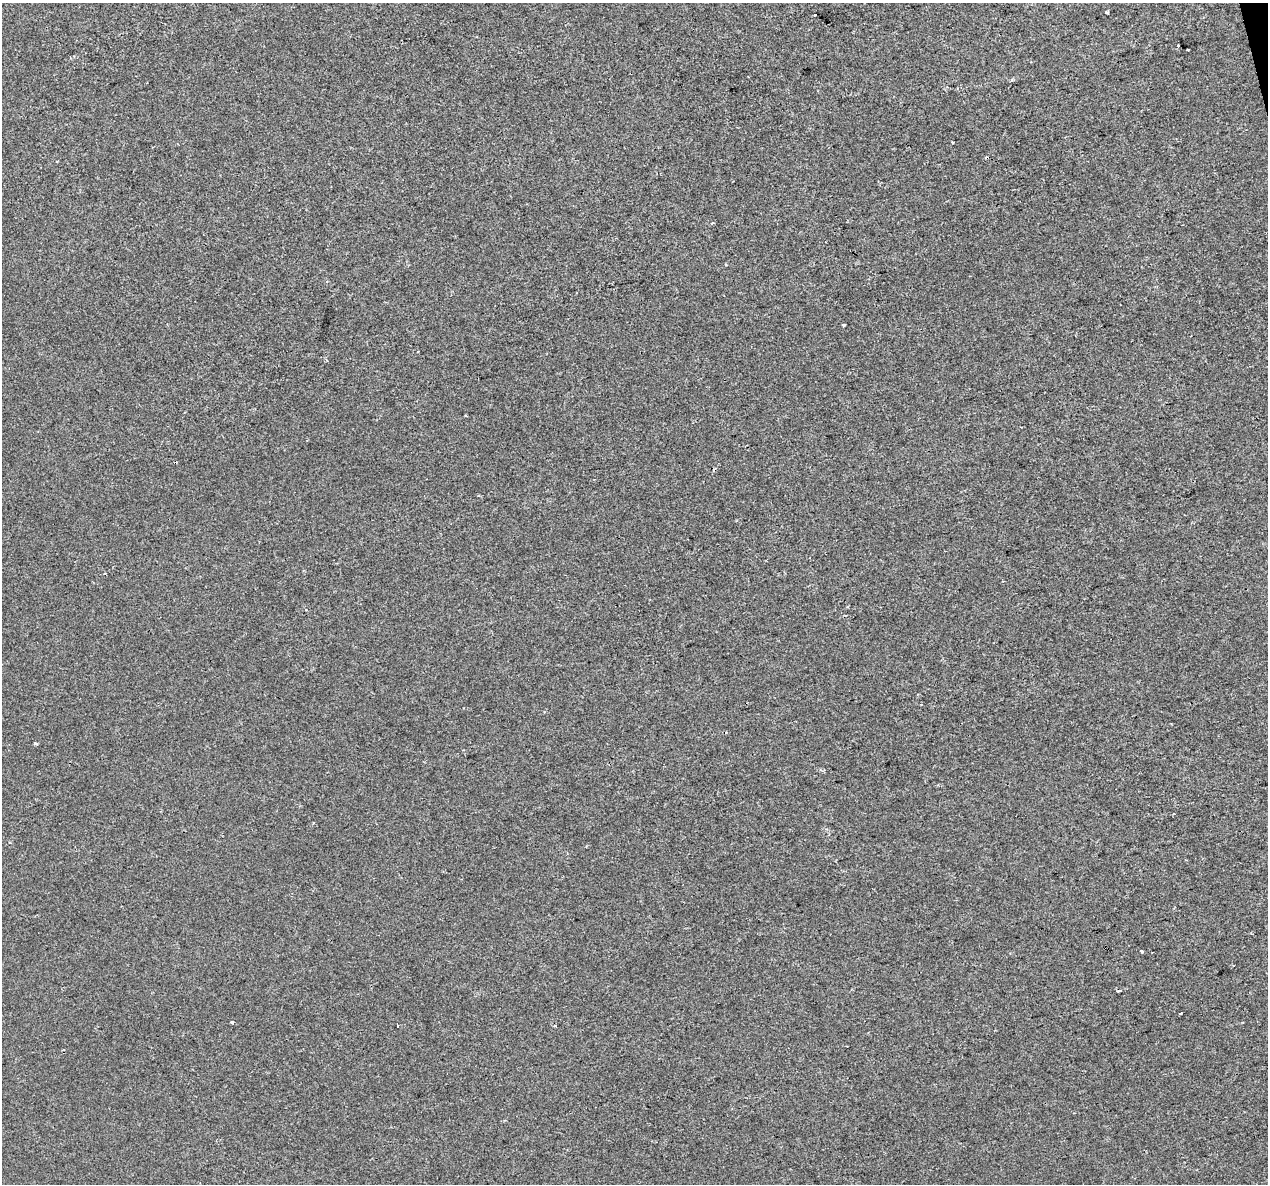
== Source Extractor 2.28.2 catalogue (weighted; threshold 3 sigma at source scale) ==
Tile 10 of 4 x 4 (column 2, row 3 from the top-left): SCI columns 1267-2532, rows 1272-2453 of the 5063 x 4856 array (HDU 1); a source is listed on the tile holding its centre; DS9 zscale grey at full resolution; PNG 1270 x 1186 px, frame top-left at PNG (2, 3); no overlay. Shown black and unused: <1% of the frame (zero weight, under 2 of 3 exposures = <1% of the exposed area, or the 3 px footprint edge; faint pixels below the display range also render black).
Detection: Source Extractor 2.28.2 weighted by HDU 2 'WHT'; one run over the whole footprint, this tile lists its part. Background -8.11e-05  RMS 0.0042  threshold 0.0191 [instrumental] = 3 sigma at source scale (4.5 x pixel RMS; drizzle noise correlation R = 1.50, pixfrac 1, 0.0396/0.0396 arcsec/px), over >= 5 px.
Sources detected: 16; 5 cosmic-ray / hot-pixel residue — not listed; the other 11 listed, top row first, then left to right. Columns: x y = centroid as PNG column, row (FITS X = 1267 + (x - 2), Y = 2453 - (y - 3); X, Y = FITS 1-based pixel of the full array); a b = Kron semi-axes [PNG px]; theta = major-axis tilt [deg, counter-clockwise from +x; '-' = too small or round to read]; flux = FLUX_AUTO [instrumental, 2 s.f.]
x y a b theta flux
1107 13 3 3 - 0.88
815 15 3 2 - 0.53
1178 46 3 3 - 1.1
712 223 6 2 16 0.43
843 325 3 3 - 1.6
35 743 5 3 - 0.56
1142 951 4 3 - 1.1
1181 1013 3 2 - 0.5
232 1022 4 3 - 1.2
398 1026 3 2 - 0.74
555 1026 4 3 - 0.51